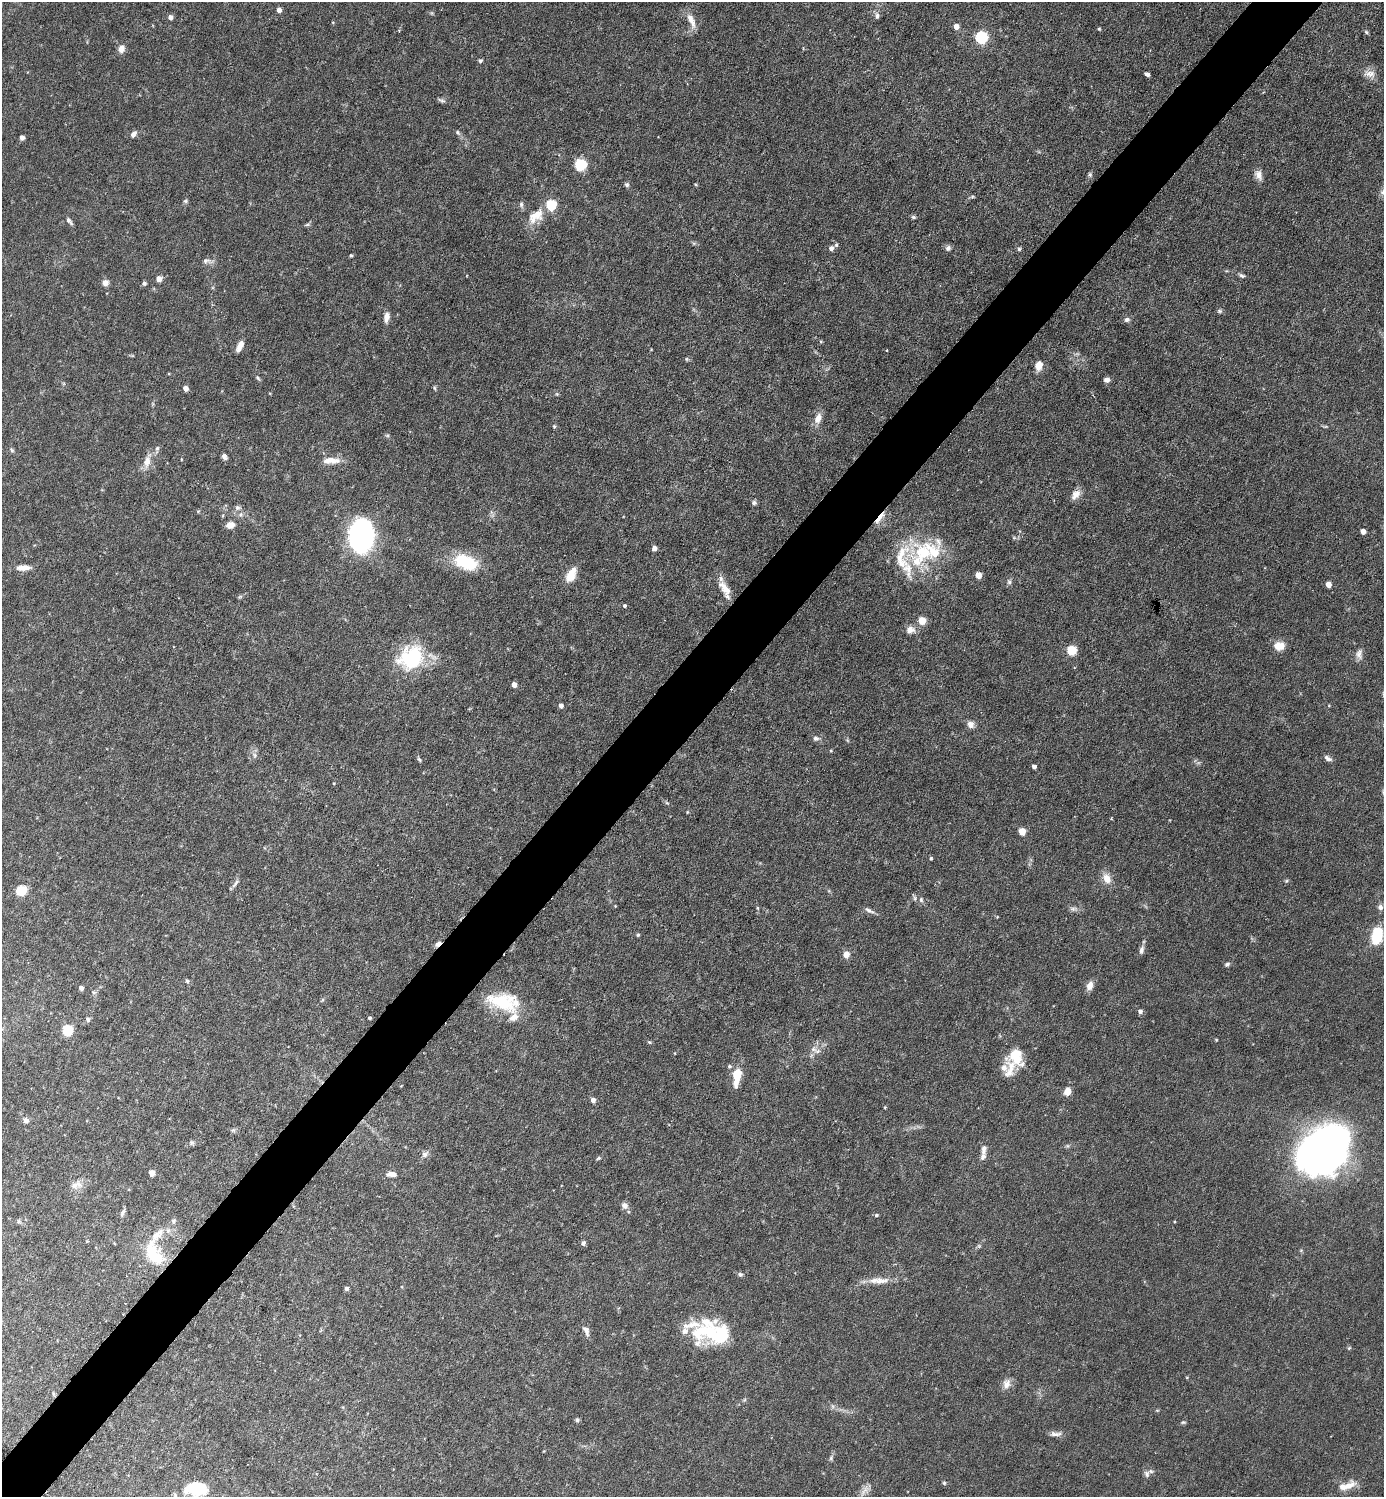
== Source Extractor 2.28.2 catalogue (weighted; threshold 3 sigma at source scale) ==
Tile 10 of 4 x 4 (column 2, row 3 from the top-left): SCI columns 1680-3061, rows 1495-2989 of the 5979 x 5978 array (HDU 1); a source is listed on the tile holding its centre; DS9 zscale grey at full resolution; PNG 1386 x 1499 px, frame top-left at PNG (2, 2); no overlay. Shown black and unused: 5% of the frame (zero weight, under 3 of 6 exposures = <1% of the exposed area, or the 3 px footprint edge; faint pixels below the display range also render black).
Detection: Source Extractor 2.28.2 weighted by HDU 2 'WHT'; one run over the whole footprint, this tile lists its part. Background 0.0628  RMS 0.0046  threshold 0.0189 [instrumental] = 3 sigma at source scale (4.09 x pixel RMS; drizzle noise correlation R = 1.36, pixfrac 0.8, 0.05/0.05 arcsec/px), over >= 5 px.
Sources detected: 193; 18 inside a brighter listed object's ellipse — not listed separately; the other 175 listed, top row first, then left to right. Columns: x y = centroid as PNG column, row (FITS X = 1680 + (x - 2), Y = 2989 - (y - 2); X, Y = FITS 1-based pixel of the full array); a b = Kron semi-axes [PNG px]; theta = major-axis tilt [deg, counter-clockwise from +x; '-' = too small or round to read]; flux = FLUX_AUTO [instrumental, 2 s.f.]
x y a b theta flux
279 10 4 4 - 2.5
877 15 10 5 -85 1.3
170 17 5 4 - 2.1
691 20 22 7 -66 4.3
956 27 5 4 - 3.4
1099 29 3 3 - 0.56
1366 32 5 4 - 0.68
981 38 6 6 - 60
121 48 9 7 67 2.8
480 61 4 4 - 1.1
1147 74 5 4 - 1.2
1370 74 17 10 -17 3.5
441 100 12 5 -21 1.1
458 132 8 5 -54 0.98
133 134 8 6 50 1.9
22 138 4 4 - 2
580 165 8 8 - 17
1090 175 6 6 - 0.84
1258 175 14 8 -66 2.8
695 184 5 3 - 0.45
627 185 6 6 - 0.94
972 197 6 4 19 0.62
185 201 6 5 - 0.73
521 205 9 5 -75 1.2
551 205 6 5 - 33
537 214 22 16 22 8.1
913 217 6 4 -15 0.75
69 221 10 5 -49 1.3
307 225 7 4 20 0.71
694 243 6 4 18 0.66
831 248 6 5 - 1.9
948 248 7 7 - 1.3
1019 249 5 5 - 0.71
351 255 4 4 - 0.51
207 261 15 8 -6 2.2
1242 275 9 5 -22 0.99
159 279 5 4 - 4.1
105 283 8 7 - 2.2
144 283 6 6 - 0.84
1219 311 7 5 -1 0.81
386 317 11 6 82 3.2
1127 320 7 6 - 1.4
821 341 5 4 - 0.48
239 348 10 7 53 2.5
651 349 2 2 - 0.31
886 350 3 3 - 0.59
687 359 5 5 - 0.59
1039 366 11 8 75 3.8
258 378 8 4 -48 0.75
1107 380 7 5 6 1.9
185 388 4 4 - 3
434 388 6 4 -69 0.63
557 394 6 3 -71 0.55
818 418 15 9 69 3.8
554 426 5 4 - 0.66
1325 426 6 4 1 0.54
387 435 6 4 0 0.63
12 450 7 5 -38 0.77
224 456 7 5 -53 1.4
147 461 21 9 73 4.7
331 461 25 8 1 5
1076 495 14 8 49 3.5
754 503 6 6 - 1.1
237 508 8 6 -21 1.4
241 515 7 7 - 1.5
880 518 18 5 52 4.6
230 525 8 6 7 3.7
1363 531 4 4 - 3.5
361 536 19 14 85 200
654 548 5 5 - 1.7
922 554 55 33 40 34
465 562 25 14 -24 23
23 568 19 7 2 3.5
571 575 17 9 62 6.9
978 575 5 4 - 7.1
1009 582 8 6 -73 1.1
1328 585 4 4 - 5.1
725 589 25 9 -62 6.4
240 597 7 4 2 0.64
625 606 4 4 - 0.84
922 621 5 5 - 12
910 630 11 9 8 3.1
1279 646 11 9 4 5.6
1072 650 5 5 - 24
1359 654 14 8 -88 2.5
411 657 29 25 36 35
514 684 4 4 - 3.3
1329 705 4 4 - 0.37
561 706 5 4 - 1.8
971 724 10 9 - 2.2
816 738 9 7 -6 1.5
847 740 6 4 -71 0.54
831 751 4 4 - 0.45
255 755 7 4 -89 1
1328 758 10 5 -31 1.7
419 760 7 4 -49 0.74
1034 767 4 4 - 1.9
334 783 4 3 - 0.37
667 803 6 4 -18 0.61
687 812 5 3 - 0.38
1022 832 5 5 - 11
931 858 4 4 - 0.61
1107 878 14 9 -62 4.6
1286 881 5 4 - 0.59
235 883 15 4 54 1.5
21 890 9 8 - 11
921 900 7 5 -88 0.96
1380 907 8 7 - 1.6
757 908 4 4 - 0.54
1073 909 11 6 -8 1.5
869 910 14 5 -27 1.7
638 935 5 4 - 0.53
1377 936 17 10 78 16
438 944 8 5 45 1.9
1142 950 13 6 77 1.6
846 954 8 7 - 3.1
1227 964 6 5 - 0.95
187 981 5 5 - 0.65
1090 986 11 7 71 3.2
81 988 4 4 - 2.6
94 992 6 5 - 0.85
322 1000 6 3 70 0.53
504 1002 39 19 -13 23
1140 1011 5 5 - 1.7
369 1018 3 3 - 0.82
88 1019 7 6 - 0.95
67 1030 5 5 - 32
1216 1039 5 3 - 0.38
649 1042 5 4 - 0.54
813 1049 11 8 -29 2.5
1016 1056 20 18 -63 12
737 1074 15 10 82 7.1
1068 1092 7 6 - 5.3
593 1100 4 4 - 2.4
885 1107 5 3 - 0.35
26 1120 6 5 - 2.1
233 1130 7 5 12 0.91
192 1143 7 6 - 0.89
1067 1146 6 4 17 0.65
1325 1148 48 36 35 260
983 1150 14 7 82 2.3
425 1154 10 7 34 1.7
598 1158 6 4 22 0.62
152 1173 5 5 - 2.4
391 1174 11 6 0 2.8
75 1185 17 10 38 3.7
624 1205 8 7 - 2.2
123 1212 12 5 67 1.2
876 1215 5 4 - 0.74
19 1221 6 5 - 0.78
173 1221 7 6 - 1.2
87 1241 4 4 - 0.34
583 1243 6 5 - 1.3
154 1254 33 17 -57 19
740 1274 7 6 - 0.92
879 1281 31 9 1 5.9
346 1288 4 4 - 1.8
586 1331 13 6 -68 2.4
699 1332 34 19 77 15
721 1336 20 15 79 21
1349 1348 6 4 45 0.49
1006 1384 14 9 74 3.2
53 1394 7 4 -81 0.61
744 1400 6 4 44 0.6
832 1406 7 4 -71 0.83
1157 1410 5 3 - 0.45
577 1420 5 5 - 0.85
1183 1422 7 4 7 0.66
1055 1434 17 6 -1 2
831 1458 8 5 74 0.94
1147 1474 10 7 -74 1.8
944 1483 5 4 - 0.65
1349 1486 20 10 33 5.1
196 1488 26 15 0 17
865 1490 18 8 46 2.9
Overlapping masked pixels (flux is a lower limit): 2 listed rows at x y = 880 518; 438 944